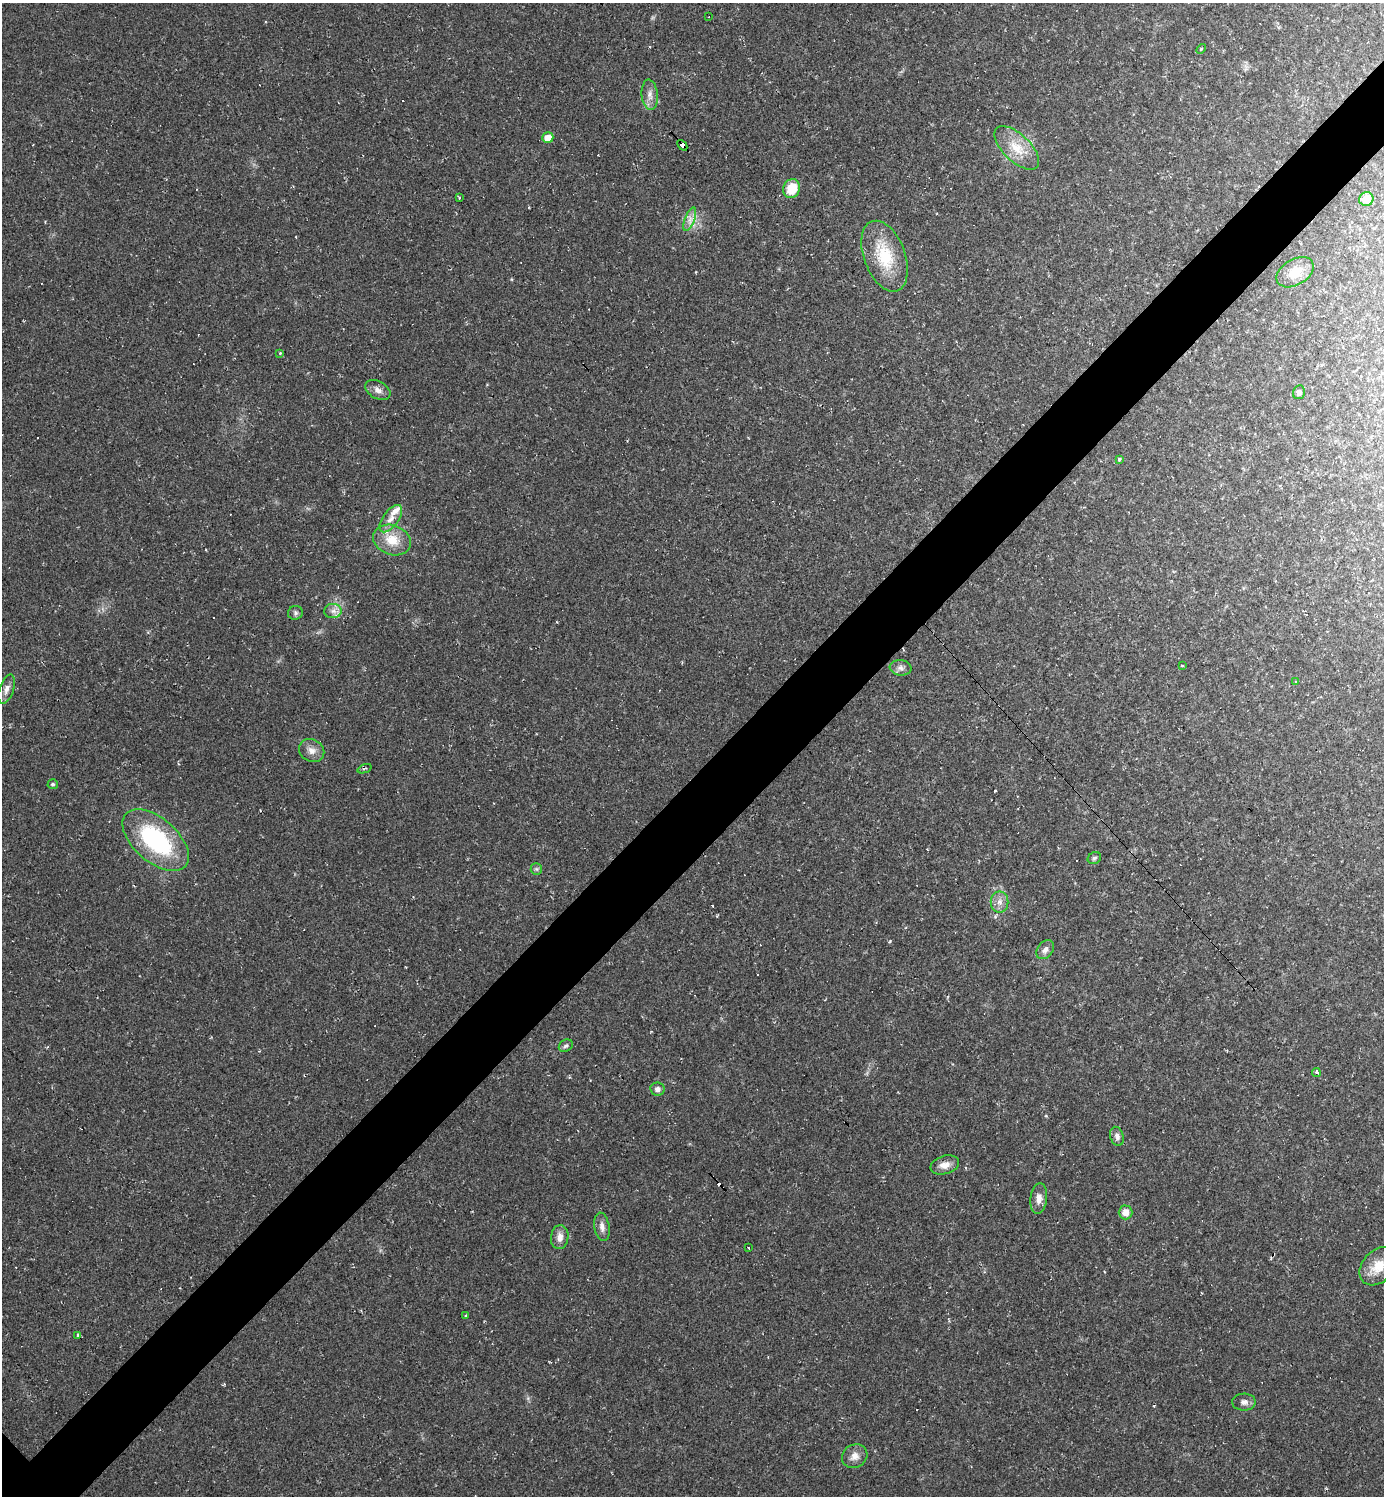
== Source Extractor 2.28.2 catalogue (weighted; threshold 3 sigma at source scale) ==
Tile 10 of 4 x 4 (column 2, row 3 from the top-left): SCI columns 1536-2917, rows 1496-2989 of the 5977 x 5977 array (HDU 1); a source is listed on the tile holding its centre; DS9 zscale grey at full resolution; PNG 1386 x 1498 px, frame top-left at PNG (2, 3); each listed source drawn as its Kron ellipse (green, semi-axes under 4 px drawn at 4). Shown black and unused: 6% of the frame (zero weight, under 2 of 3 exposures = <1% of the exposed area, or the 3 px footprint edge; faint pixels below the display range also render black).
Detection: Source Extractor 2.28.2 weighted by HDU 2 'WHT'; one run over the whole footprint, this tile lists its part. Background 0.0318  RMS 0.0063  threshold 0.0283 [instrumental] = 3 sigma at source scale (4.5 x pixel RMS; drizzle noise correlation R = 1.50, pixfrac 1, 0.05/0.05 arcsec/px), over >= 5 px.
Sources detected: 67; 19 cosmic-ray / hot-pixel residue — neither listed nor drawn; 1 inside a brighter listed object's ellipse — not listed separately; the other 47 listed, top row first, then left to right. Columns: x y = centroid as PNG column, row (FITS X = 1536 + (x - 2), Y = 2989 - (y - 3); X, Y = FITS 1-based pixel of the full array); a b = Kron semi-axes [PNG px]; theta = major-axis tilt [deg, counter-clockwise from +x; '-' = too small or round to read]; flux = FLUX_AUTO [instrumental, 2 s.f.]
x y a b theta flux
709 17 3 2 - 1.3
1201 49 6 3 46 0.65
650 95 15 8 -85 4.4
548 138 5 5 - 9.2
682 145 6 3 -47 74
1017 148 28 13 -44 15
792 189 9 8 - 15
459 198 3 3 - 2
1366 199 7 7 - 7.9
690 219 12 5 69 3.6
885 256 37 20 -69 29
1295 272 20 13 31 13
280 353 4 4 - 0.85
378 390 13 8 -29 3.7
1299 392 7 6 - 2.1
1119 459 3 3 - 5.9
391 519 16 7 54 5.4
392 540 19 15 -20 14
333 611 9 7 2 3.4
295 613 7 7 - 1.7
1182 666 3 2 - 0.46
900 668 11 7 -7 2.7
1296 682 3 3 - 1.1
7 689 15 7 71 3.9
312 751 13 11 -30 4.7
365 769 7 2 21 0.71
53 784 5 5 - 1.3
156 840 40 22 -41 71
1094 858 7 5 33 1.3
536 869 6 5 - 1.2
1000 902 10 9 - 4.1
1045 950 10 7 52 3.2
566 1046 7 6 - 1.5
1316 1072 4 4 - 2.4
657 1089 7 6 - 2.6
1117 1136 10 6 -72 2.5
945 1165 15 9 16 5.8
1039 1198 15 8 83 4.9
1126 1212 7 7 - 6.4
602 1227 14 7 -80 3.9
560 1237 12 8 83 4.9
748 1248 3 3 - 1.4
1378 1266 22 15 47 13
465 1316 3 2 - 0.9
78 1335 4 3 - 5.2
1244 1402 11 8 2 3
855 1456 13 11 32 5.1
Overlapping masked pixels (flux is a lower limit): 1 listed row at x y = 682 145
Unlisted compact peaks at least as high as the median listed source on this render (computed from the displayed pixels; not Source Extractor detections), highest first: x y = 890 941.